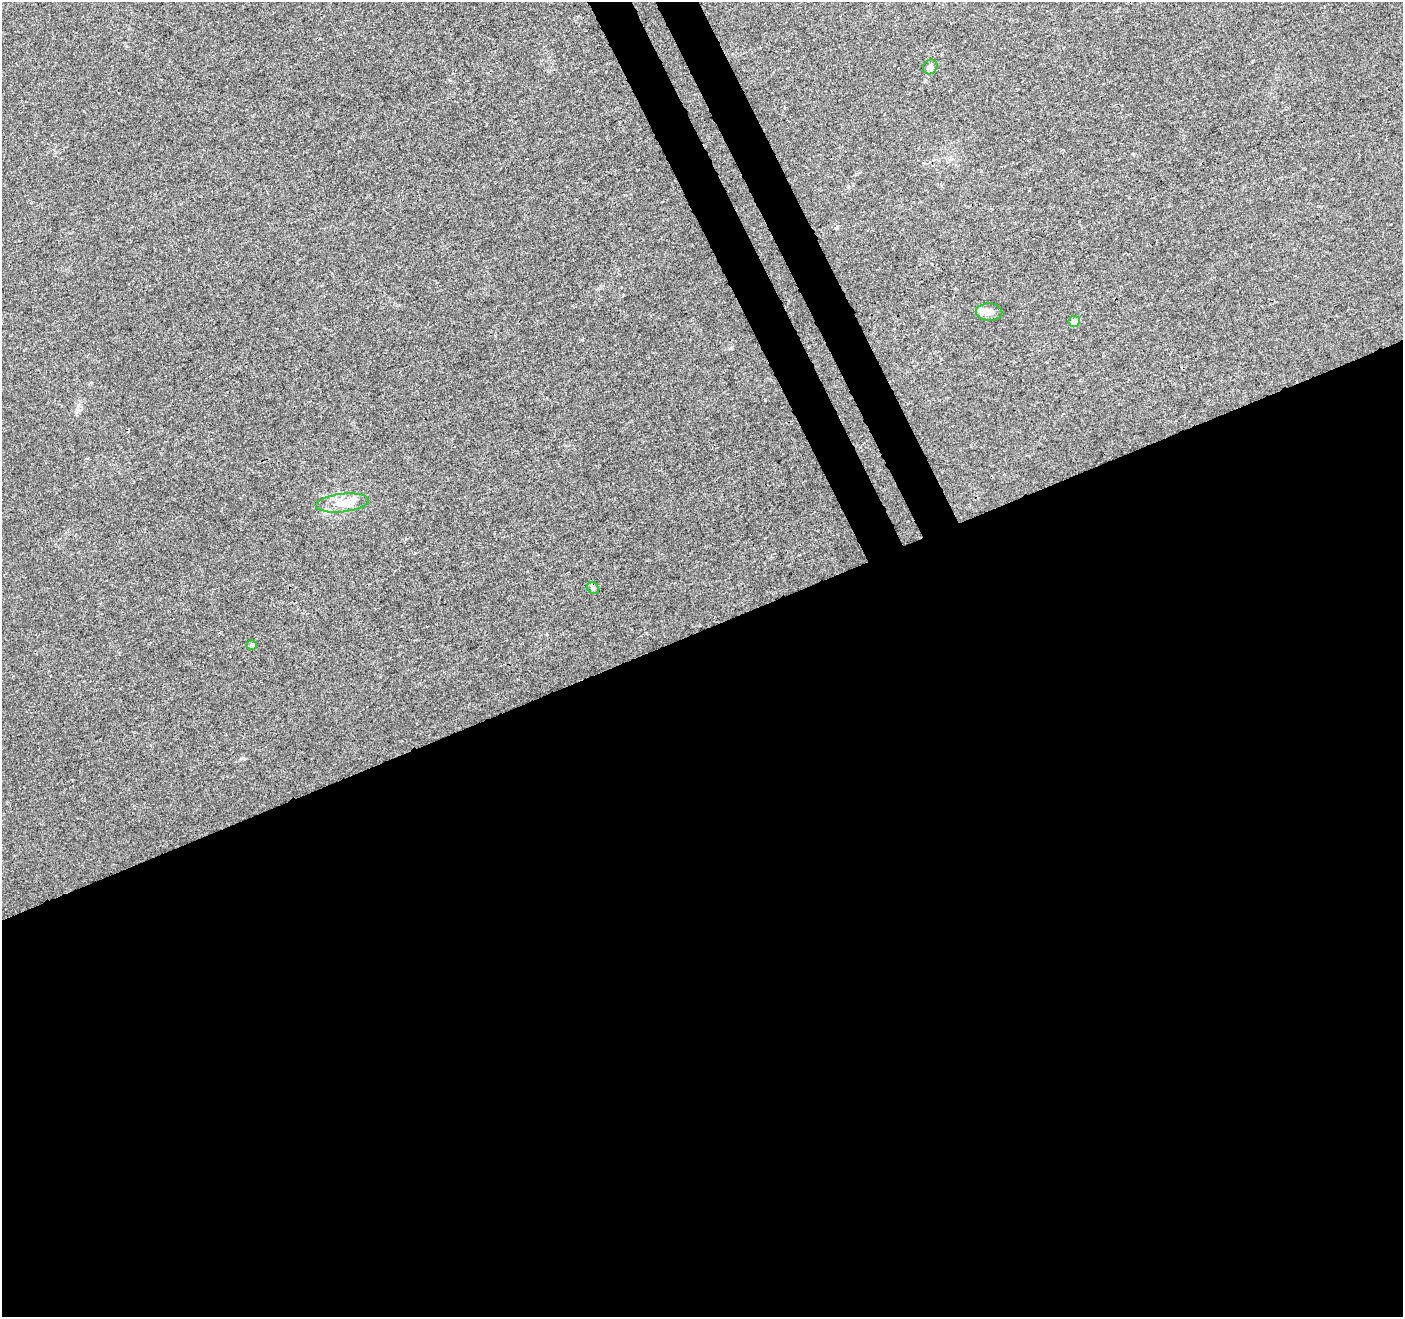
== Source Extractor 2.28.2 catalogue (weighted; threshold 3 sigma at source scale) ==
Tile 15 of 4 x 4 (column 3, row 4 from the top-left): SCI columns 2858-4258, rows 171-1485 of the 5711 x 5544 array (HDU 1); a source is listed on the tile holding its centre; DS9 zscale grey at full resolution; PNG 1405 x 1319 px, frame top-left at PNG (2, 2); each listed source drawn as its Kron ellipse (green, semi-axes under 4 px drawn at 4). Shown black and unused: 55% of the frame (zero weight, under 3 of 4 exposures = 5% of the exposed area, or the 3 px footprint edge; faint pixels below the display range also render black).
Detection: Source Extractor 2.28.2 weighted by HDU 2 'WHT'; one run over the whole footprint, this tile lists its part. Background 0.00813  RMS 0.0027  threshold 0.0121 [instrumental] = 3 sigma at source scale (4.5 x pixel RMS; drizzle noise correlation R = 1.50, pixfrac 1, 0.0396/0.0396 arcsec/px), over >= 5 px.
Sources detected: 7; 1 inside a brighter object's white glare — neither listed nor drawn; the other 6 listed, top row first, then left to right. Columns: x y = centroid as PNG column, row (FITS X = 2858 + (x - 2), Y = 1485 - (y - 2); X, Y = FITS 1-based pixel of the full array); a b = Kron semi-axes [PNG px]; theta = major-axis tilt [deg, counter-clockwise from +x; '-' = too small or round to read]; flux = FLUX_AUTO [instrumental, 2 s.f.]
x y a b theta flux
930 67 8 6 51 1
989 312 13 8 -2 1.9
1074 322 6 5 - 1.9
342 503 26 9 6 4.1
593 588 6 5 - 0.47
252 645 5 4 - 1.1